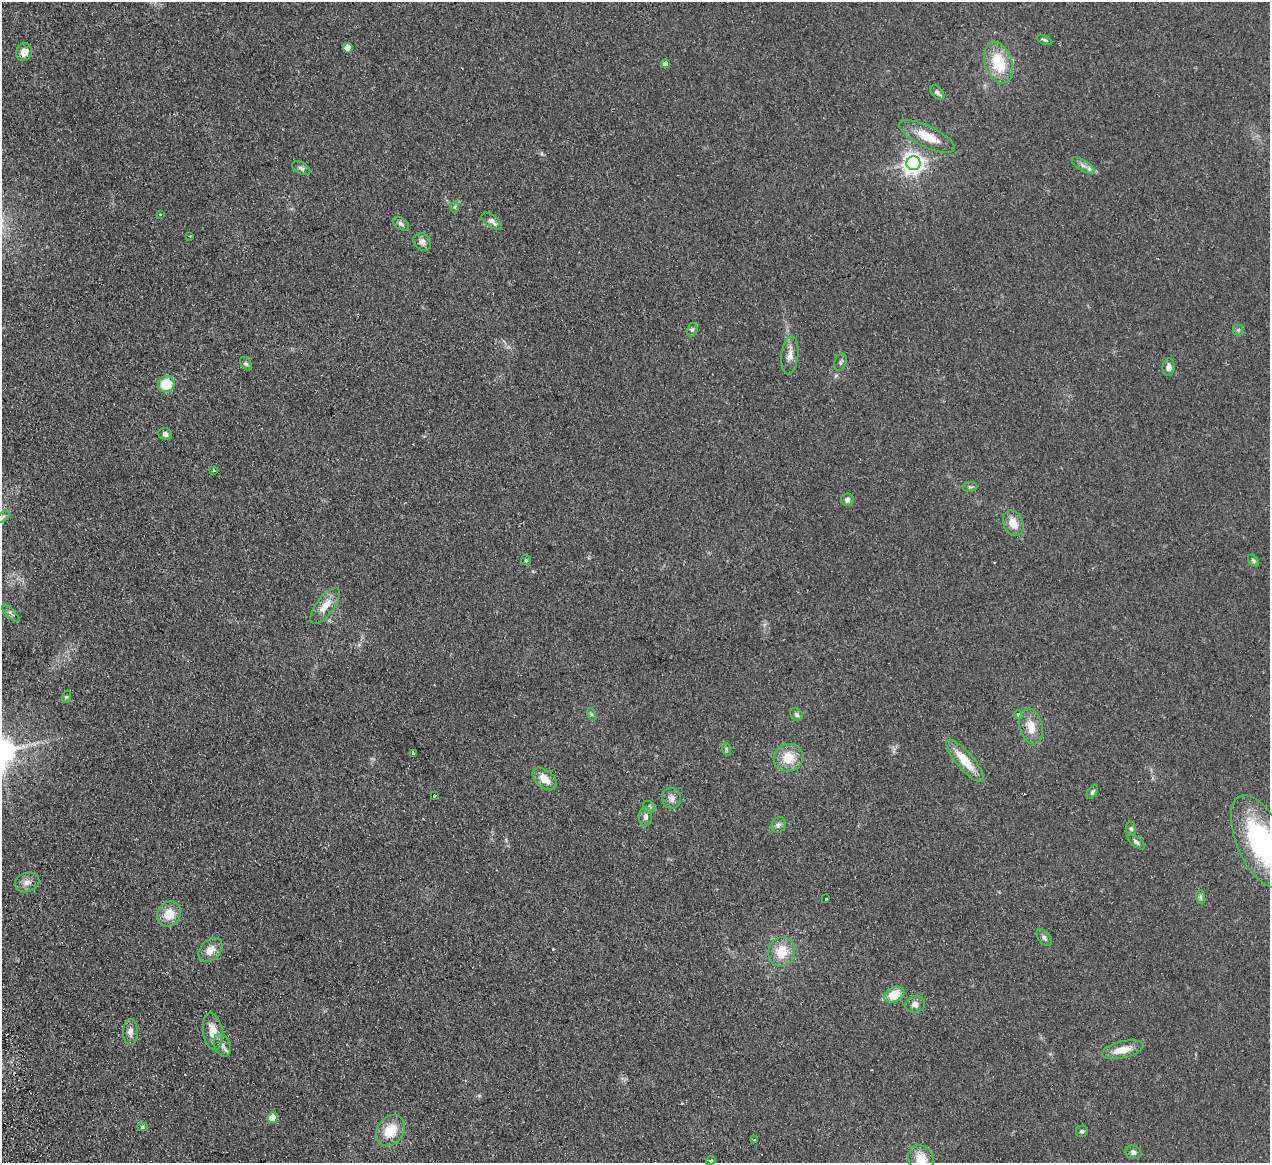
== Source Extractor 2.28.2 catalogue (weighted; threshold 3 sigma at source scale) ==
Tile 7 of 4 x 4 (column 3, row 2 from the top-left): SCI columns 2590-3857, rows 2599-3759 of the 5180 x 5078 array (HDU 1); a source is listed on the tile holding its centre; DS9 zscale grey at full resolution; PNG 1272 x 1165 px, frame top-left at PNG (2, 2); each listed source drawn as its Kron ellipse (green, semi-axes under 4 px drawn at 4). Shown black and unused: <1% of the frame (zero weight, under 2 of 3 exposures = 3% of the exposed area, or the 3 px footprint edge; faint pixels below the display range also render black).
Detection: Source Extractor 2.28.2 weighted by HDU 2 'WHT'; one run over the whole footprint, this tile lists its part. Background 0.107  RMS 0.011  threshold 0.0476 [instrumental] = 3 sigma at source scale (4.5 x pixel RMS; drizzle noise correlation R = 1.50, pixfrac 1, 0.05/0.05 arcsec/px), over >= 5 px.
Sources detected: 73; all 73 listed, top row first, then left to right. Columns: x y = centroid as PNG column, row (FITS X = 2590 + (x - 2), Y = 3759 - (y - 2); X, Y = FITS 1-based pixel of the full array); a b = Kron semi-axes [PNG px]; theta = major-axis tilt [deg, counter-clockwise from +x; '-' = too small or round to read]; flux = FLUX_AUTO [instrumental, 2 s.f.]
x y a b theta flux
1044 40 8 4 -24 1.7
348 48 5 5 - 17
24 52 9 7 75 8.9
998 63 21 13 -72 41
665 64 4 4 - 5.8
937 92 9 5 -48 2.6
927 136 30 10 -25 22
913 163 7 7 - 680
1083 165 13 5 -31 4.5
301 168 10 5 -29 2.7
455 207 6 4 89 1.6
160 215 3 3 - 1.1
492 221 12 6 -36 4.7
401 224 9 5 -34 3
190 236 2 2 - 0.92
422 242 9 8 - 5.9
692 330 7 5 72 2
1238 330 5 5 - 1.8
790 355 19 8 84 8.2
840 362 9 6 70 2.4
246 364 7 5 -53 1.8
1169 367 9 6 85 4.6
166 384 8 8 - 31
165 434 7 6 - 3.9
214 470 3 3 - 1.1
970 487 7 5 6 1.9
847 500 6 6 - 4.4
3 517 8 4 38 2.2
1013 523 13 9 -64 13
526 560 5 5 - 1.6
1253 561 7 3 -50 1.6
325 606 21 8 53 14
11 613 12 3 -45 2.2
66 697 6 4 71 1.3
591 714 6 4 -72 1.6
797 715 7 5 -46 2.2
1018 715 4 4 - 2.5
1031 726 18 11 -76 16
726 749 7 4 -71 1.5
413 753 3 3 - 4
788 758 15 13 15 22
965 761 27 8 -49 26
545 779 14 8 -41 13
1092 792 8 4 57 1.9
434 796 3 3 - 2.3
671 798 10 9 - 6.4
649 807 7 5 -43 2.1
645 817 9 6 85 4.6
778 825 8 7 - 3.3
1131 829 7 5 -85 2.1
1136 842 10 5 -40 2.5
1261 842 50 23 -66 150
27 882 12 9 21 6.7
1200 897 7 4 -89 2.3
826 899 3 3 - 1.4
169 914 13 11 56 18
1044 938 10 5 -52 3.2
211 950 14 10 44 11
782 952 15 13 66 23
894 995 10 7 26 24
915 1004 10 8 20 5.4
213 1031 19 9 -81 16
130 1032 13 7 89 6.4
222 1045 12 8 -68 5.4
1123 1050 21 8 13 15
273 1118 5 5 - 28
142 1127 5 4 - 1.6
390 1131 17 13 53 25
1082 1131 6 5 - 1.9
755 1140 3 3 - 4
1133 1152 8 6 -21 3.7
921 1158 14 12 -53 18
711 1160 5 4 - 1.6
Isophote crosses this tile's border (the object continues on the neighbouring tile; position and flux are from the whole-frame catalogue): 2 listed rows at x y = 1261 842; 921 1158